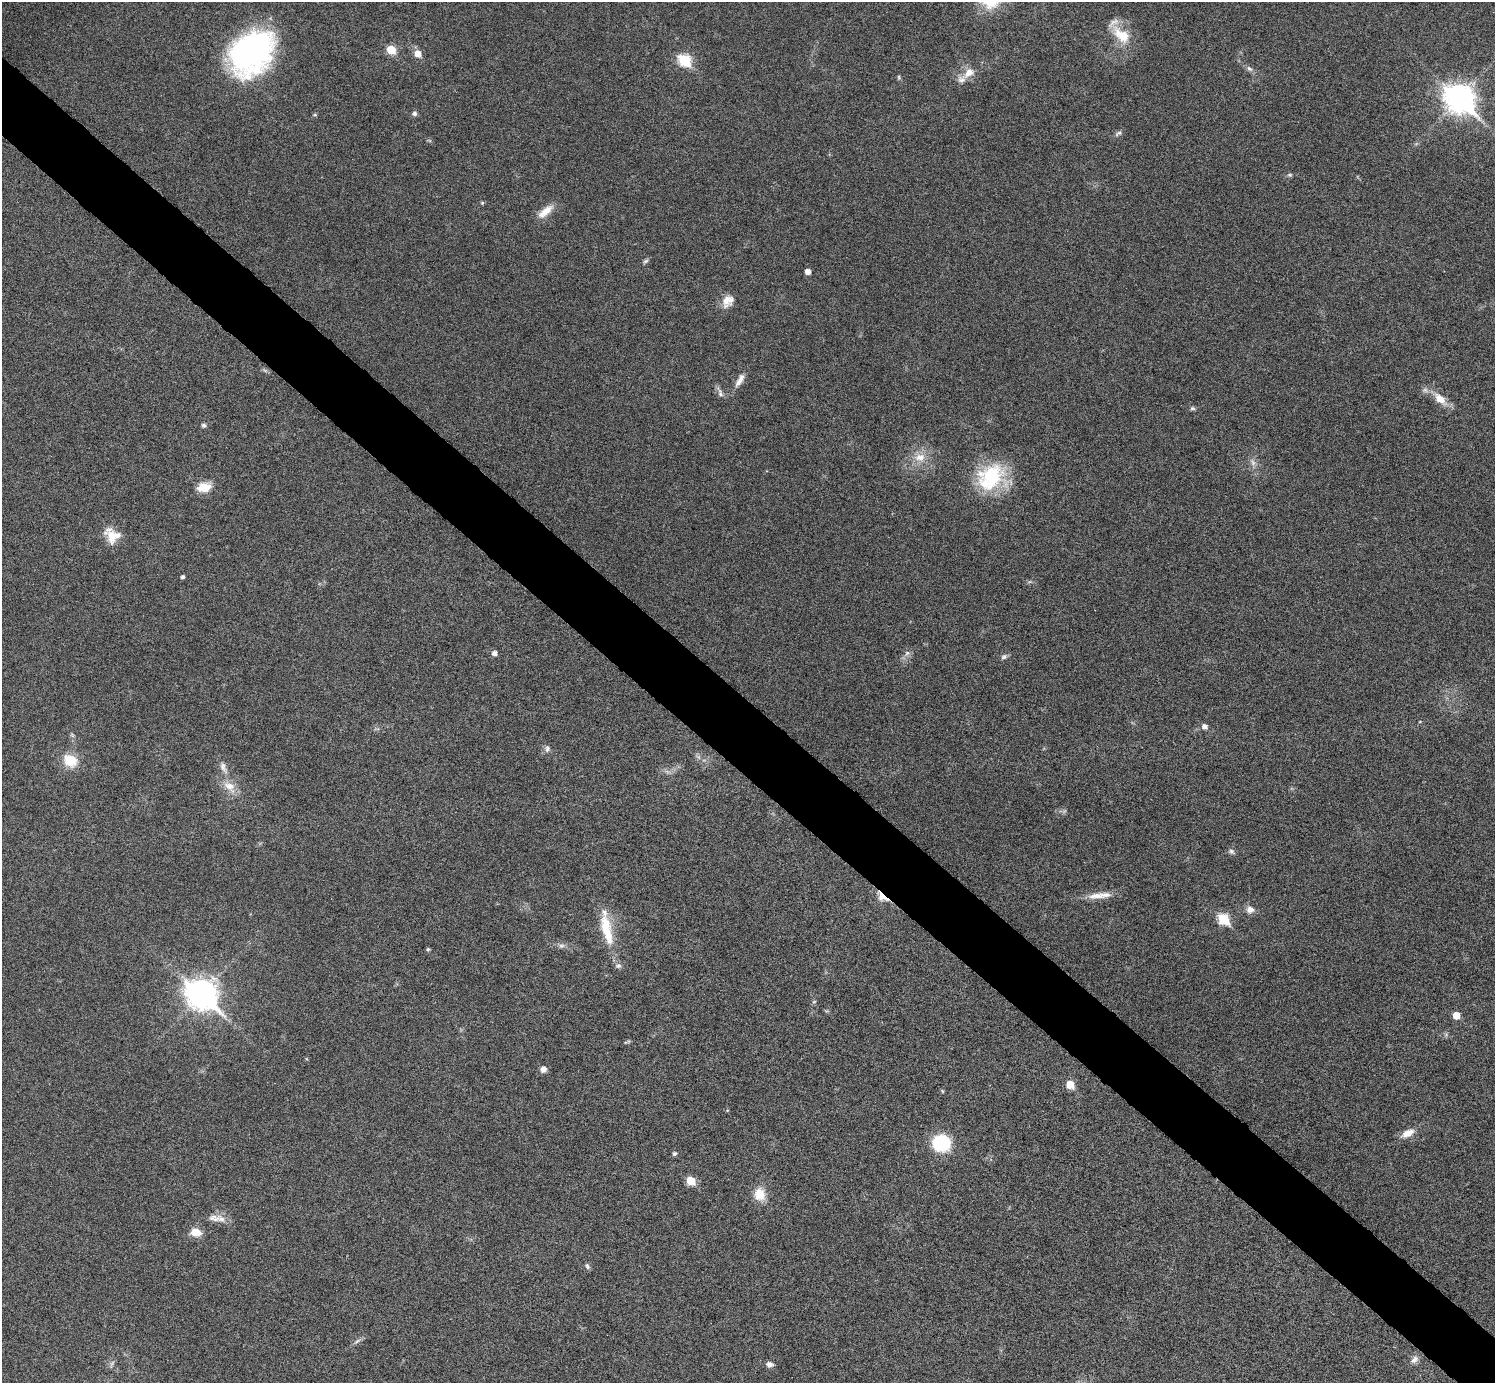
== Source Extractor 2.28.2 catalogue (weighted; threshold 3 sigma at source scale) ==
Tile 11 of 4 x 4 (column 3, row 3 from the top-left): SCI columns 2998-4490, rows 1686-3066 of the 5992 x 5993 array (HDU 1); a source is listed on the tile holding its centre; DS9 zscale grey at full resolution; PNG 1497 x 1385 px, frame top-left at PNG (2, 2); no overlay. Shown black and unused: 6% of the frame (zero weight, under 6 of 11 exposures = <1% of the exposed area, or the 3 px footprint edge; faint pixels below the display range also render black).
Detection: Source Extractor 2.28.2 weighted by HDU 2 'WHT'; one run over the whole footprint, this tile lists its part. Background 0.0216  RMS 0.0026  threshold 0.0105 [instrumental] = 3 sigma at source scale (4.09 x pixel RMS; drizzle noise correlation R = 1.36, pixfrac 0.8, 0.05/0.05 arcsec/px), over >= 5 px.
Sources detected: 74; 5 too faint to see at this stretch — not listed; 4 inside a brighter listed object's ellipse — not listed separately; the other 65 listed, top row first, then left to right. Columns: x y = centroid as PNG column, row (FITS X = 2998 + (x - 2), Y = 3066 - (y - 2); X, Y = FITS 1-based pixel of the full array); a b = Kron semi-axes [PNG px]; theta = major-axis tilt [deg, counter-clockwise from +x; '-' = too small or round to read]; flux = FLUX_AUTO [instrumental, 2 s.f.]
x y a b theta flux
1121 35 31 16 -42 6.8
391 50 6 5 - 8.6
251 52 49 38 46 62
418 54 6 6 - 2.7
684 60 7 6 - 21
1249 69 9 6 -38 0.82
968 73 20 11 38 3.1
899 77 7 5 -88 0.36
1459 98 12 9 -40 290
414 114 7 6 - 0.63
1118 133 11 5 30 0.69
1289 175 7 5 -1 0.46
482 203 5 5 - 0.3
545 211 24 9 40 3.1
645 261 8 5 37 0.52
808 271 5 4 - 1.7
728 301 16 12 51 2.8
265 370 8 4 -37 0.45
740 380 21 7 61 2
720 392 17 6 -65 1
1440 399 24 10 -43 3.8
1192 408 7 5 0 0.46
204 425 5 5 - 0.66
920 457 17 12 2 3.5
1253 462 12 6 -61 1.2
991 477 37 29 27 18
204 487 16 10 12 4
112 535 20 14 -86 4.4
183 577 4 4 - 0.52
1029 582 7 4 18 0.39
494 653 5 5 - 1.2
907 653 8 6 63 0.92
1004 657 9 7 19 0.72
1205 726 6 5 - 1.2
72 735 7 4 -45 0.4
547 749 10 7 83 0.87
70 761 15 12 -29 6.3
223 768 20 8 -66 1.9
229 786 22 12 -47 3.7
1232 851 9 7 -29 0.69
882 896 11 6 -43 5.9
1096 896 27 10 5 3.3
1250 910 10 10 - 1.5
1223 919 7 6 - 16
607 930 45 13 -76 9.1
561 946 9 7 27 0.8
428 949 4 4 - 0.39
202 994 12 10 -39 330
814 1002 6 3 19 0.29
1456 1015 5 5 - 4
628 1041 7 4 25 0.39
543 1069 7 7 - 1.4
1070 1084 6 5 - 5.7
942 1091 6 4 -88 0.26
1408 1133 18 8 28 2.7
941 1143 12 11 - 22
675 1154 5 5 - 0.62
691 1181 6 5 - 7.7
760 1194 17 15 -76 4
217 1218 26 9 -8 2.6
195 1232 11 8 -8 3.5
587 1266 9 5 -60 0.58
357 1341 12 4 36 0.76
1414 1359 13 8 46 1.3
770 1364 9 6 -10 0.99
Overlapping masked pixels (flux is a lower limit): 1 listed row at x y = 882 896